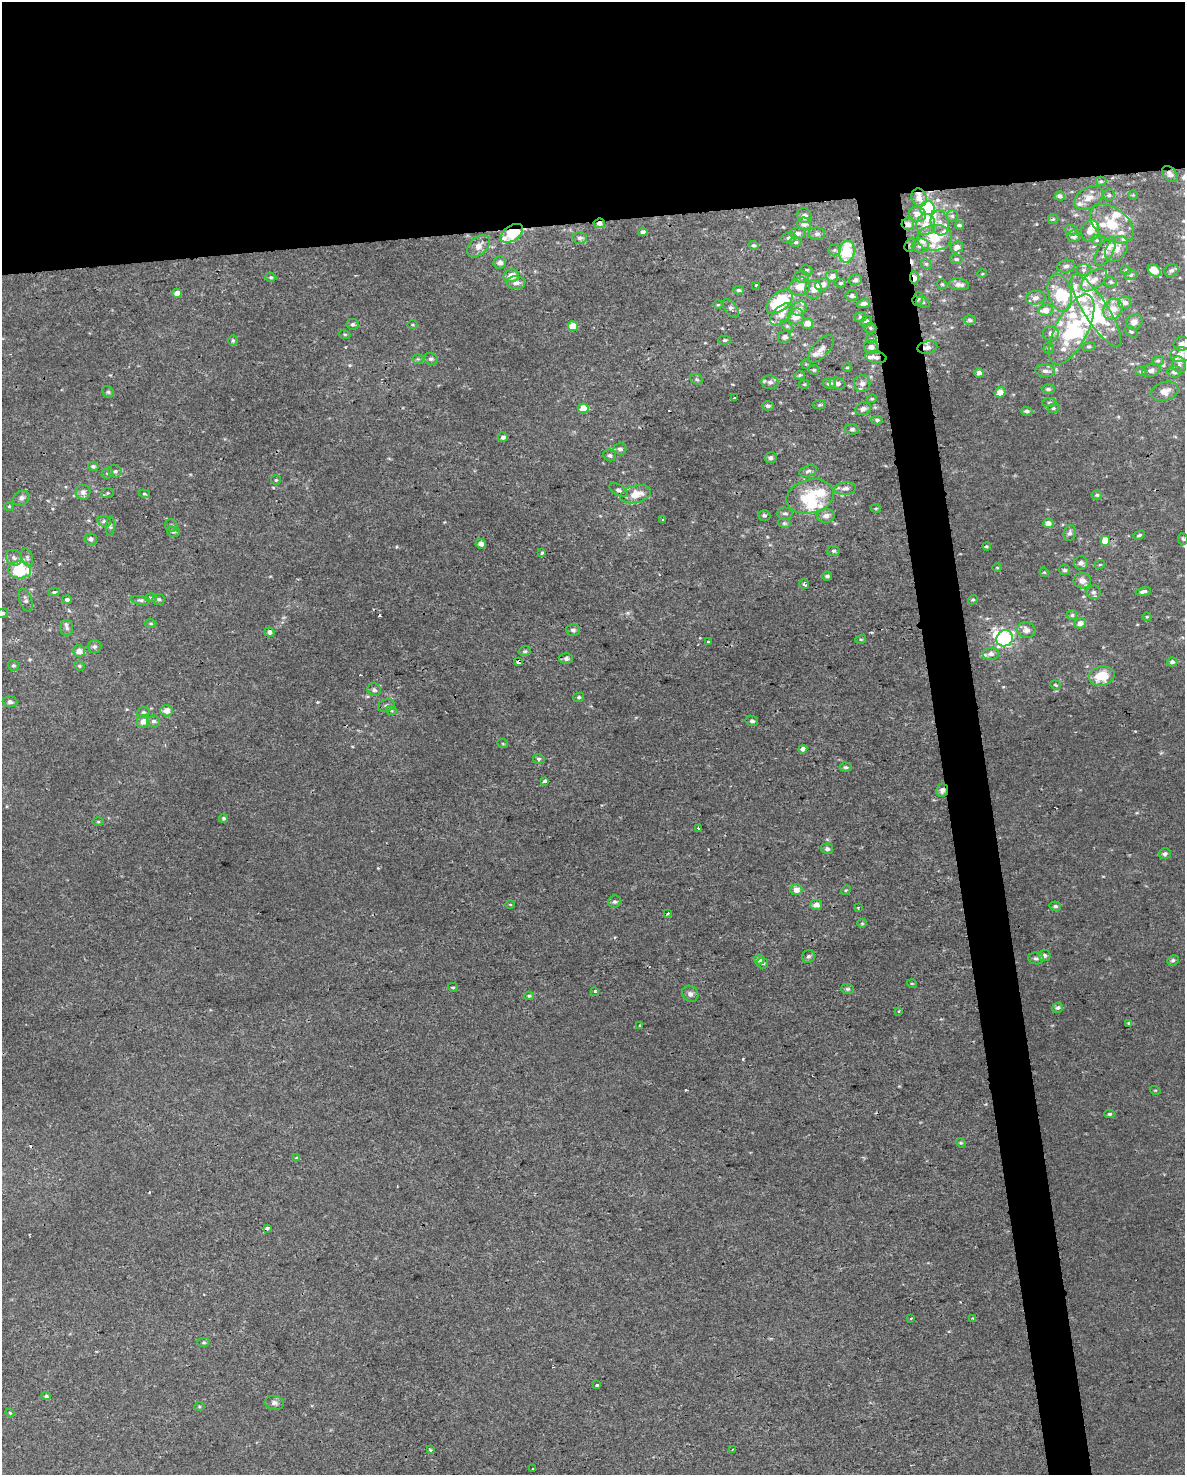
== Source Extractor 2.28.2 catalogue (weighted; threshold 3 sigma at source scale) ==
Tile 2 of 4 x 3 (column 2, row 1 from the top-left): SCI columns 1185-2367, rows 3008-4480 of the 4734 x 4497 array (HDU 1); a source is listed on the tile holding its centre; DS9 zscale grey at full resolution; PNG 1187 x 1477 px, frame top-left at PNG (2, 2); each listed source drawn as its Kron ellipse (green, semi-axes under 4 px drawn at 4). Shown black and unused: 18% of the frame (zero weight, under 2 of 3 exposures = <1% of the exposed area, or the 3 px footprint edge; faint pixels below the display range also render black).
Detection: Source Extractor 2.28.2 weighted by HDU 2 'WHT'; one run over the whole footprint, this tile lists its part. Background 0.00219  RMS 0.0032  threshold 0.0143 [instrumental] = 3 sigma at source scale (4.5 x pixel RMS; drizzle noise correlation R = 1.50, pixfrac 1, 0.0396/0.0396 arcsec/px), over >= 5 px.
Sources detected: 349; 7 inside a brighter object's white glare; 6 cosmic-ray / hot-pixel residue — neither listed nor drawn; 47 inside a brighter listed object's ellipse — not listed separately; the other 289 listed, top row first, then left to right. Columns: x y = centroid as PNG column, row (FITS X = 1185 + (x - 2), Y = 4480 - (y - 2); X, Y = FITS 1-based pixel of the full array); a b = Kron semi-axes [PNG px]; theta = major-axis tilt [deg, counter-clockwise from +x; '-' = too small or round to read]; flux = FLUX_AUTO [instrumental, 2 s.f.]
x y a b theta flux
1170 174 9 6 -49 1.3
1101 181 5 4 - 0.48
1109 195 6 5 - 0.61
1133 195 4 4 - 0.33
1060 196 5 4 - 1
919 198 9 7 -73 2.9
1089 198 15 10 32 3.1
927 208 7 7 - 23
917 214 9 7 -21 2.7
804 215 7 7 - 1.2
952 216 6 6 - 0.64
1053 219 5 5 - 0.39
599 223 6 4 7 1.5
940 223 12 9 -76 2.4
804 224 7 6 - 1.6
908 224 6 6 - 1.9
926 224 10 9 - 3.3
1112 224 25 15 -37 8.4
959 225 4 4 - 0.66
1071 230 7 5 -11 0.71
1090 231 11 9 74 2.9
643 232 5 4 - 1.3
512 233 13 7 34 15
797 234 8 6 0 1.2
817 234 8 6 -4 1
1074 236 6 6 - 1.3
580 238 7 5 3 1.1
789 238 7 5 9 0.91
934 238 17 13 4 8.6
1097 240 5 5 - 0.5
795 242 6 5 - 0.68
910 244 7 5 61 0.65
754 245 5 4 - 0.56
478 246 13 8 41 2.7
920 246 9 7 6 1.4
957 247 6 5 - 1.5
1116 249 14 9 54 3.1
834 250 6 5 - 0.65
847 252 11 8 82 13
1105 252 16 7 60 2.4
956 259 6 5 - 0.58
500 263 6 6 - 1.5
926 264 6 5 - 0.57
1066 266 8 6 9 1.1
807 270 6 4 -13 0.52
1084 270 7 6 - 0.91
1126 270 5 4 - 0.46
1154 270 7 5 -40 3.3
1171 270 7 6 - 0.95
982 274 5 3 - 0.31
1131 275 6 5 - 0.62
511 276 8 6 18 3.5
832 276 6 5 - 1.8
271 277 5 4 - 0.44
802 277 7 6 - 0.86
914 278 6 3 -86 3.5
855 280 6 5 - 1.2
1094 280 15 8 38 2.8
1111 282 6 5 - 0.61
516 283 9 6 -1 1.6
840 283 5 4 - 0.47
822 284 7 6 - 2
942 284 5 4 - 0.45
959 284 10 5 -8 1.7
756 285 3 3 - 1.7
800 287 10 9 - 3.7
739 290 5 4 - 0.56
813 290 9 8 - 2
177 293 5 4 - 2.4
1060 293 19 11 -75 10
852 295 6 5 - 1.1
1036 298 10 7 7 1.5
918 299 7 5 74 1.1
780 301 15 9 40 19
923 302 7 5 -20 0.61
1125 303 6 6 - 2.2
863 304 7 4 12 1.2
718 305 4 3 - 0.27
731 309 11 6 -54 1
799 309 8 7 - 1.5
1113 309 11 9 56 3.9
1046 310 7 6 - 3
1096 310 42 12 -58 16
781 314 14 7 43 3
796 316 8 8 - 3.2
860 317 6 5 - 0.59
970 320 6 4 -14 0.83
866 321 6 5 - 0.82
1134 322 8 7 - 1.9
807 323 5 5 - 2.7
353 324 6 5 - 0.78
412 325 5 3 - 0.31
573 326 5 5 - 6.8
787 326 7 4 -45 0.52
870 328 6 5 - 0.53
1072 329 38 16 63 21
1131 332 7 4 -39 0.61
1051 333 8 7 - 1.5
345 334 6 3 -19 0.38
784 337 7 5 22 0.91
871 339 5 5 - 0.54
233 340 5 5 - 0.53
724 340 6 4 1 0.5
1182 344 8 6 3 1.6
1089 346 6 4 14 0.51
871 347 7 6 - 1.5
927 347 10 6 12 1.4
1049 348 5 5 - 0.47
821 349 17 8 48 1.9
1180 355 10 7 5 2.6
876 357 11 6 -11 1.4
418 359 5 5 - 0.48
431 359 7 5 -21 0.73
1158 361 6 4 19 0.5
806 364 5 4 - 0.38
1179 365 8 6 -70 1
847 367 5 3 - 0.34
814 370 5 5 - 0.48
1151 370 9 6 19 1.2
1045 371 10 6 -4 1.4
1141 371 5 4 - 0.49
1174 372 7 6 - 0.97
979 373 4 4 - 1.5
799 375 5 4 - 0.41
697 379 6 5 - 0.64
770 382 8 6 -3 1.1
829 383 6 5 - 1.4
837 383 8 6 -16 1
804 384 5 4 - 0.39
862 384 8 8 - 1.8
1048 389 6 4 0 0.72
1165 391 14 9 17 2.7
108 392 6 5 - 0.58
1000 392 5 5 - 2.9
734 398 3 2 - 0.25
872 399 5 4 - 0.39
1049 403 7 4 6 0.57
819 405 6 4 8 0.5
768 406 6 4 0 0.72
583 408 5 4 - 5.6
1053 408 6 4 21 0.54
863 409 8 6 23 1.3
1027 411 6 4 -6 0.7
877 420 5 4 - 0.56
852 429 7 5 -8 0.76
503 437 5 4 - 1
620 449 6 5 - 0.97
610 455 6 5 - 0.75
771 458 6 5 - 0.92
93 466 5 4 - 0.57
115 471 6 6 - 0.84
808 471 9 5 16 0.81
107 473 6 5 - 0.49
276 480 5 5 - 0.42
845 488 11 6 5 1.4
619 490 10 5 -28 1.1
83 492 7 7 - 1.5
108 493 6 5 - 0.57
144 494 6 4 -19 0.44
636 494 16 8 14 5
1097 495 5 4 - 0.55
810 496 24 16 14 11
21 498 9 7 33 1.1
9 506 5 4 - 0.35
876 508 5 3 - 0.38
785 514 7 6 - 0.84
764 515 6 5 - 0.68
826 516 9 7 4 1.7
663 519 4 3 - 0.3
104 521 7 5 -12 0.7
784 523 6 5 - 0.59
1048 523 5 5 - 2
171 525 7 6 - 0.81
110 526 9 4 86 0.56
173 532 6 5 - 0.64
1070 533 8 6 79 0.94
1139 535 6 4 24 0.58
91 539 6 5 - 0.94
1183 539 6 5 - 0.5
1105 541 5 4 - 5.6
481 544 5 5 - 1.7
986 546 4 3 - 0.4
833 551 6 5 - 0.65
542 553 3 3 - 0.54
27 557 9 5 -72 0.87
14 558 8 7 - 1.1
1081 563 7 7 - 1.1
1100 564 5 3 - 0.29
997 568 5 3 - 0.25
19 570 11 8 -2 14
1065 570 5 5 - 0.74
1044 572 5 4 - 0.35
827 576 5 4 - 0.68
1082 581 9 7 -5 2.3
804 584 5 4 - 0.61
1143 591 8 4 11 0.9
54 592 5 4 - 0.53
1093 592 7 6 - 0.98
151 598 6 4 -2 0.39
67 599 5 4 - 0.76
159 599 6 5 - 0.73
26 600 12 6 -72 1.1
140 600 10 3 -9 0.61
973 600 5 4 - 0.47
2 613 6 4 21 0.56
1072 615 5 5 - 0.52
1147 617 4 4 - 0.33
1080 623 6 5 - 1.9
151 624 6 3 -1 0.38
67 628 7 6 - 0.86
573 630 7 6 - 0.95
1026 630 9 8 - 2
269 632 5 4 - 1.2
1005 638 8 8 - 31
861 639 5 3 - 0.35
708 642 3 3 - 1.3
94 646 7 6 - 0.72
79 651 6 5 - 2.2
525 651 6 5 - 0.57
991 654 8 6 8 1.4
566 658 6 5 - 0.87
518 662 4 3 - 3.7
1172 662 5 4 - 0.93
13 665 5 5 - 0.54
79 666 5 4 - 0.48
1102 676 13 9 11 7
1055 685 5 4 - 0.39
374 690 7 6 - 0.85
579 697 5 4 - 0.52
10 702 7 5 -4 0.99
386 706 8 6 21 1
391 710 5 3 - 0.43
167 711 6 6 - 2.5
143 712 6 5 - 0.6
153 721 6 6 - 0.9
752 721 6 5 - 0.71
143 722 6 6 - 2.1
503 744 5 3 - 0.28
803 749 4 4 - 1.5
539 759 6 4 -13 0.63
846 767 6 4 -2 0.61
544 781 4 3 - 4.1
942 790 7 6 - 1.4
223 818 4 4 - 0.54
98 822 5 3 - 0.37
698 828 3 2 - 0.45
827 849 6 5 - 0.84
1165 854 6 5 - 0.89
796 890 6 5 - 2.4
846 890 5 4 - 0.36
614 902 6 6 - 0.69
510 905 5 3 - 0.31
816 905 6 5 - 2
1055 906 6 4 -14 0.65
858 907 3 3 - 0.3
668 913 4 3 - 0.39
862 923 5 4 - 0.36
808 956 7 6 - 0.79
1044 956 6 5 - 0.99
1036 958 8 6 -9 0.76
759 960 5 5 - 1.5
1173 960 6 5 - 0.68
762 963 6 5 - 0.67
912 984 5 3 - 0.27
453 987 5 3 - 0.34
847 989 6 5 - 0.56
595 991 4 4 - 0.62
690 994 9 7 -45 1.1
529 996 5 4 - 0.42
1058 1008 5 5 - 0.87
898 1011 3 3 - 0.49
1128 1023 4 4 - 0.3
640 1026 3 3 - 0.4
1155 1090 5 3 - 0.29
1110 1114 5 4 - 0.55
961 1143 5 4 - 0.38
296 1158 4 3 - 0.5
267 1228 3 3 - 1.2
973 1318 4 3 - 0.37
911 1319 3 3 - 0.57
204 1342 6 4 -1 0.48
597 1385 3 3 - 1.5
46 1396 5 4 - 0.69
274 1403 10 7 -9 1.1
199 1407 5 3 - 0.32
10 1413 4 3 - 0.31
430 1450 4 3 - 0.6
732 1450 2 2 - 0.29
533 1469 3 2 - 0.33
Overlapping masked pixels (flux is a lower limit): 12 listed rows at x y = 1170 174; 599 223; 908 224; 512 233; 910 244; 914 278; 918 299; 927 347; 876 357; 518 662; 942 790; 267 1228
Isophote crosses this tile's border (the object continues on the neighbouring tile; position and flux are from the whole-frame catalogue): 2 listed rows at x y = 1182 344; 2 613